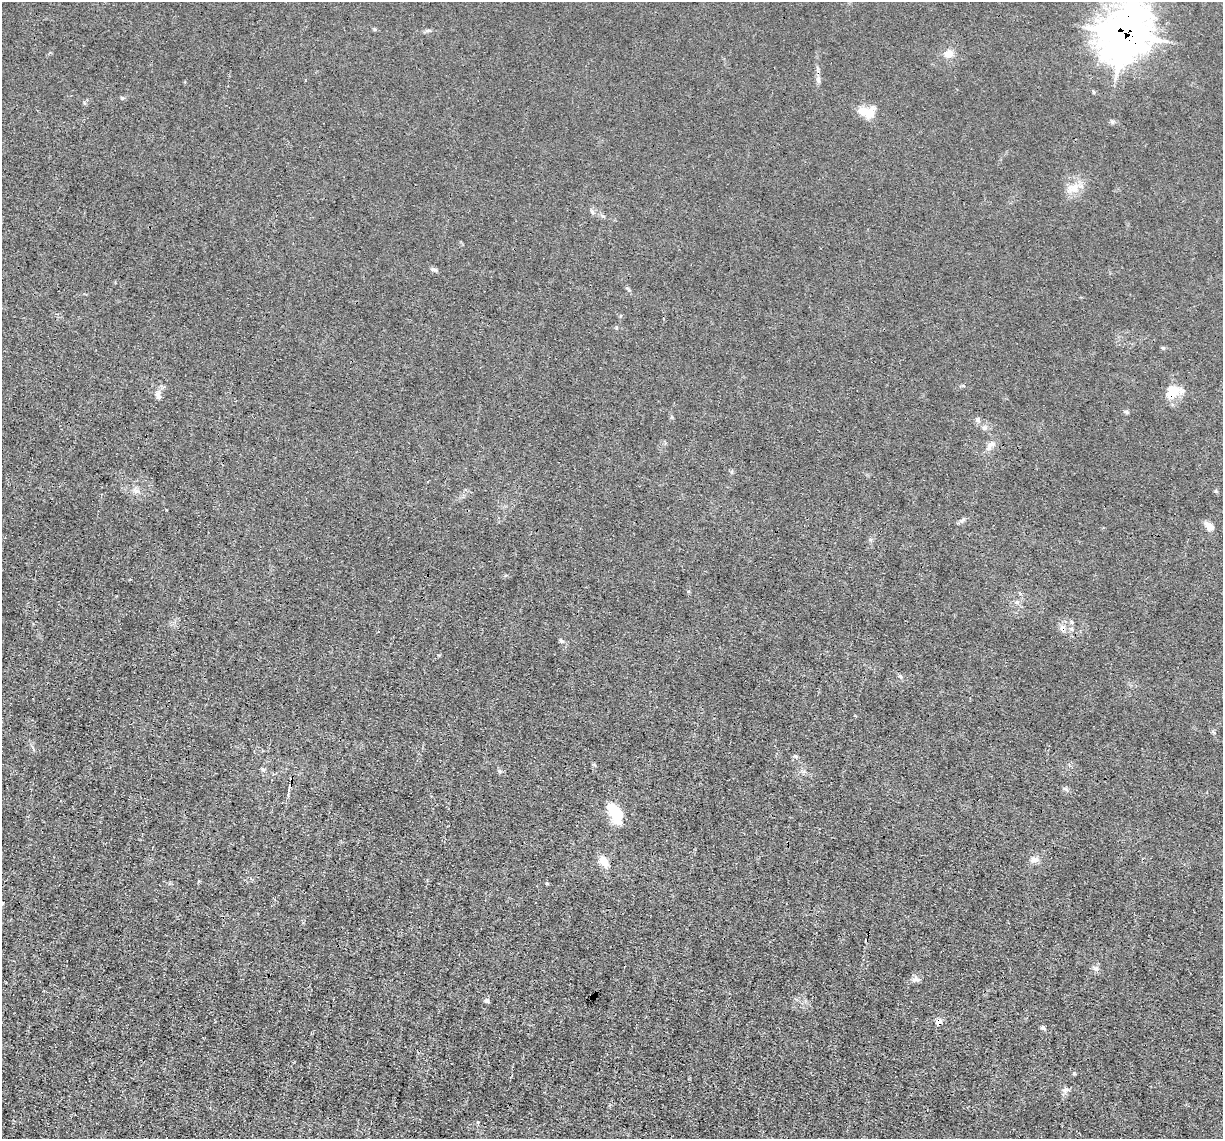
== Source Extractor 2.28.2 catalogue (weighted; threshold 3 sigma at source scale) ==
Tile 7 of 4 x 4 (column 3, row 2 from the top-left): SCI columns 2442-3662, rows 2513-3649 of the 4882 x 4908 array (HDU 1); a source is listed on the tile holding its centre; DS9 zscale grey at full resolution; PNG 1225 x 1141 px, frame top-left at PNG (2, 2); no overlay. Shown black and unused: <1% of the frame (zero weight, under 3 of 4 exposures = <1% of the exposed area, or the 3 px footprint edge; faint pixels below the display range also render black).
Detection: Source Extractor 2.28.2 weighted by HDU 2 'WHT'; one run over the whole footprint, this tile lists its part. Background 0.012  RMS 0.003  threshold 0.0136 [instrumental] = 3 sigma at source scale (4.5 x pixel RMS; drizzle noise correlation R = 1.50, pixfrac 1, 0.05/0.05 arcsec/px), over >= 5 px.
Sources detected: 38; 2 cosmic-ray / hot-pixel residue — not listed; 1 inside a brighter listed object's ellipse — not listed separately; the other 35 listed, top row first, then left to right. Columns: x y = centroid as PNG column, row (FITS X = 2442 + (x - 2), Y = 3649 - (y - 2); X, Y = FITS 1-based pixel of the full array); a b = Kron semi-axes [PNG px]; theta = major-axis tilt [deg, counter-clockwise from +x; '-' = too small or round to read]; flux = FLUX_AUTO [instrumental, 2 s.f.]
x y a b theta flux
374 29 5 3 - 0.35
428 31 9 4 9 0.65
1124 34 22 18 61 650
949 54 11 10 - 2.5
818 80 8 6 -88 0.95
866 112 20 12 -10 5.1
1074 188 16 13 25 4
592 212 8 4 -53 0.54
434 270 10 4 -5 0.62
1163 348 6 4 -18 0.37
1174 391 20 13 -6 4.9
158 395 14 7 -75 1.4
1127 412 7 4 -72 0.48
977 419 7 6 - 0.81
984 428 8 6 -90 0.86
989 446 13 6 72 1.8
961 521 8 6 35 0.77
1209 526 12 7 -40 2.3
1017 602 6 5 - 0.75
1072 629 6 4 -71 0.53
561 641 7 4 -27 0.56
900 676 6 4 -44 0.48
795 756 6 5 - 0.51
263 769 7 4 -19 0.46
289 788 17 4 77 1.2
1066 789 9 5 -27 0.66
615 812 25 12 -61 9.1
1034 860 11 8 13 1.5
603 861 13 9 -56 3.5
917 980 11 6 -19 1.1
487 1001 6 6 - 0.76
938 1022 6 5 - 3.4
1043 1028 6 6 - 0.6
1066 1090 10 6 22 1
478 1122 4 4 - 0.41
Overlapping masked pixels (flux is a lower limit): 4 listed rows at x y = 1124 34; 1174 391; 289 788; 938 1022
Isophote crosses this tile's border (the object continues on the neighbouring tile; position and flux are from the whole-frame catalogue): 1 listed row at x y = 1124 34
Unlisted compact peaks at least as high as the median listed source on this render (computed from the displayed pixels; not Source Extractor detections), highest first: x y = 1074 1073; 122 98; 1112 122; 547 883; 1096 969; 499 771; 688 591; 166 510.